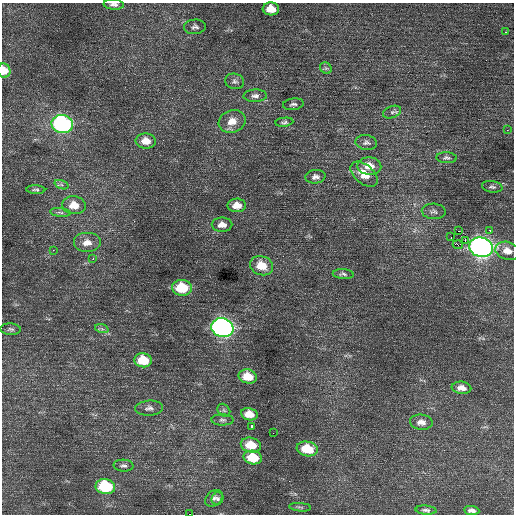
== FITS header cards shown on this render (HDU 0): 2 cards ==
NAXIS1  =                  512 / Axis length
NAXIS2  =                  512 / Axis length

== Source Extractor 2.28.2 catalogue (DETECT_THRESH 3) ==
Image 512 x 512 px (HDU 0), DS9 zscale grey, 1 PNG px = 1 image px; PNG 516 x 516 px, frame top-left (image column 1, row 512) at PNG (2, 3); each listed source drawn as its Kron ellipse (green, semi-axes under 4 px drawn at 4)
Background 0.869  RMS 0.9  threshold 2.7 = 3 sigma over >= 5 px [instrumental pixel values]
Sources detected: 65; all 65 listed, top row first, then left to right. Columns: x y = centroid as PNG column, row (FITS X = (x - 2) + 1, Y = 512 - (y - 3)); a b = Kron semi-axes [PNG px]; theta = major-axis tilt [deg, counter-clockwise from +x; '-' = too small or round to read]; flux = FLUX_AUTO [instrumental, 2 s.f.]
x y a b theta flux
114 4 10 5 -3 200
271 9 8 6 -5 870
195 27 11 7 5 210
505 32 3 3 - 100
326 68 6 5 - 99
4 71 7 6 - 760
235 81 10 7 -11 200
255 96 11 6 2 250
293 104 10 6 7 170
392 112 9 6 21 150
232 121 14 11 21 690
284 122 9 4 7 130
62 124 11 9 -12 12000
507 130 3 3 - 52
146 141 10 7 -4 650
366 143 11 7 -9 220
446 158 10 5 -3 150
369 166 12 8 -3 760
364 174 16 9 -41 780
315 177 10 7 5 250
62 185 7 4 -20 150
492 187 10 5 -8 180
36 190 9 4 -2 130
74 205 12 9 -6 840
237 205 9 7 1 620
434 211 12 7 -4 220
60 212 10 4 -6 140
222 225 10 7 0 450
490 230 3 2 - 620
458 231 3 2 - 660
451 237 2 2 - 240
465 240 4 2 - 42
87 243 14 10 0 580
458 245 5 3 - 540
481 247 12 9 -14 29000
53 250 2 2 - 150
507 251 12 8 -17 580
93 258 4 3 - 78
261 266 12 9 -21 1200
343 274 10 5 -4 150
182 288 10 8 -2 2400
222 328 11 9 -14 22000
11 329 10 6 -3 150
102 329 7 4 -18 120
143 360 9 7 -5 1500
248 376 9 7 -11 1100
462 388 10 6 -7 370
149 408 14 7 4 270
224 410 7 5 -45 120
249 414 8 6 -11 670
222 420 11 5 -1 160
421 422 11 7 -5 340
251 426 4 3 - 130
273 433 2 2 - 80
251 445 10 7 -13 1200
307 449 11 7 -10 1700
253 457 9 6 -11 1600
124 466 10 6 -3 170
105 486 10 7 -8 3600
214 498 10 7 39 200
218 499 6 5 - 140
300 507 11 3 -5 94
426 510 10 4 -4 160
472 510 8 4 -7 240
190 514 4 2 - 780
At the frame edge (FLAGS 8, measured only in part): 3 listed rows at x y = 114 4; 4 71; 190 514